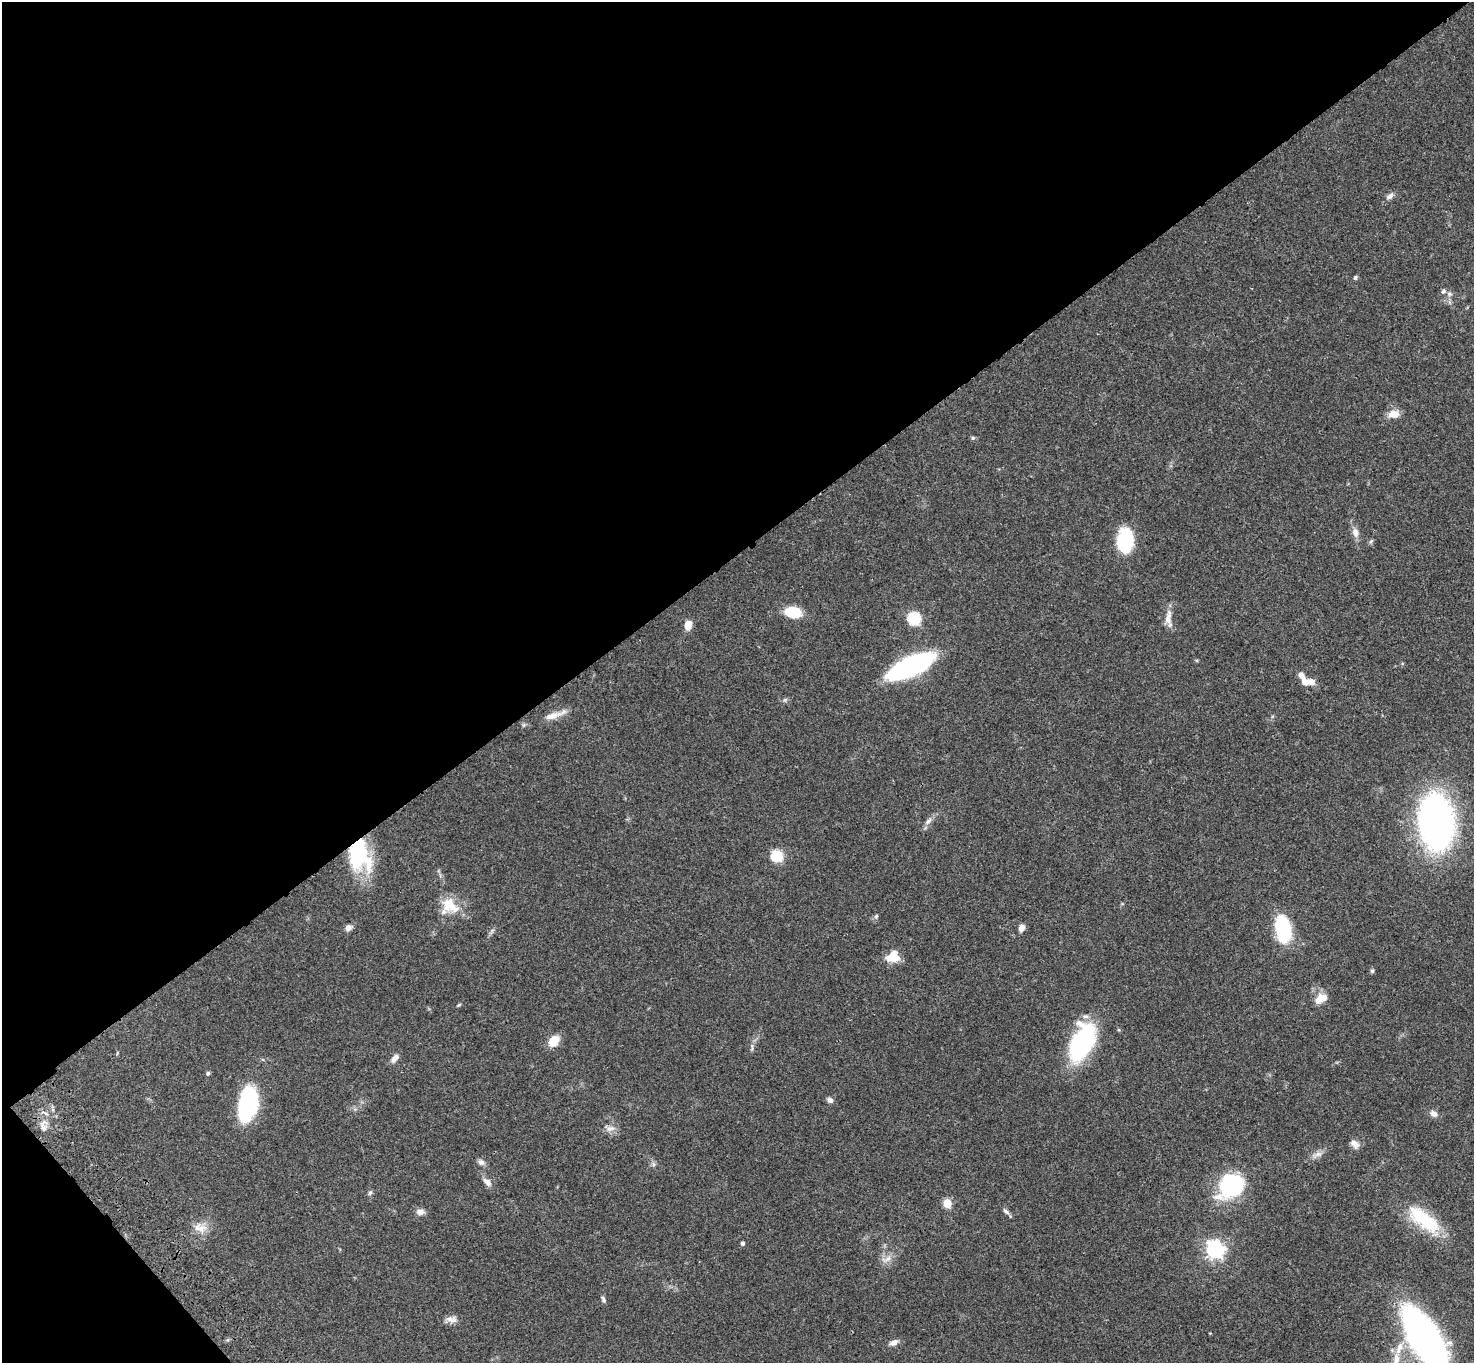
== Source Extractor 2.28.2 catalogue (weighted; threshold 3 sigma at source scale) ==
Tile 5 of 4 x 4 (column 1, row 2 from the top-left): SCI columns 105-1576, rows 3102-4462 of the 6093 x 6062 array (HDU 1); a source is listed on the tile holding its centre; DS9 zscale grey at full resolution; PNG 1476 x 1365 px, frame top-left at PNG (2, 2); no overlay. Shown black and unused: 42% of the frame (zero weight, under 3 of 4 exposures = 6% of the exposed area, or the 3 px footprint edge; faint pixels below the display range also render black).
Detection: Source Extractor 2.28.2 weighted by HDU 2 'WHT'; one run over the whole footprint, this tile lists its part. Background 0.0463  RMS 0.0052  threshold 0.0232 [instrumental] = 3 sigma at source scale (4.5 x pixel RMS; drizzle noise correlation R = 1.50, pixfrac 1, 0.05/0.05 arcsec/px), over >= 5 px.
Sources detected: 67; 2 inside a brighter object's white glare — not listed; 6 inside a brighter listed object's ellipse — not listed separately; the other 59 listed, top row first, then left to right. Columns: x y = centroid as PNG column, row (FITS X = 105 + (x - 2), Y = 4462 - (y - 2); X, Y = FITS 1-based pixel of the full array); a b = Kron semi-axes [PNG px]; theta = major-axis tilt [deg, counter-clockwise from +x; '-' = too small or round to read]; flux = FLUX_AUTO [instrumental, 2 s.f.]
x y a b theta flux
1390 196 11 7 33 2
1355 278 5 4 - 0.89
1449 294 7 7 - 1.4
1393 414 14 9 7 5
973 438 6 5 - 0.75
1355 532 12 8 -70 3.2
1125 540 24 16 87 28
1371 541 7 4 45 0.81
793 612 14 9 -9 18
1168 617 22 8 84 4.6
914 618 6 6 - 56
688 625 10 7 82 5.3
911 666 35 11 25 150
1305 682 14 9 -53 4.3
785 700 6 5 - 0.9
552 716 25 8 16 5.6
928 821 12 6 52 2.3
1436 822 40 24 -82 280
358 853 39 22 -89 40
777 855 7 6 - 42
449 904 25 17 64 11
876 916 7 5 68 0.89
348 927 9 7 31 2.2
1022 928 8 6 67 2.7
1283 929 27 14 -79 35
892 957 14 12 20 8.6
1372 971 6 5 - 0.85
1321 999 17 11 32 5.6
459 1005 7 3 34 0.56
554 1041 12 8 53 8.8
1082 1043 39 21 67 62
752 1047 12 4 -88 1.3
395 1058 12 7 52 2.6
208 1073 5 5 - 0.91
830 1100 7 6 - 2
246 1105 36 22 75 40
1434 1114 10 7 -43 2.3
43 1128 13 7 -67 2.7
610 1128 14 8 4 3
1355 1144 12 8 -45 2.9
1317 1154 16 7 20 2.9
481 1162 10 7 -27 1.9
653 1164 7 4 -72 0.99
487 1182 14 8 -40 2.8
1231 1186 21 16 35 62
370 1193 7 5 62 0.92
947 1203 5 5 - 18
1006 1211 10 5 -44 1.5
420 1212 11 7 3 2.5
1420 1216 52 21 -43 23
200 1228 20 13 -23 6.1
743 1243 4 3 - 1.2
1215 1249 7 7 - 200
886 1259 18 7 23 3.4
603 1300 9 5 -65 1.3
452 1319 15 9 -4 3.1
1425 1339 46 19 -60 280
893 1343 12 7 25 2.5
1399 1348 22 8 67 7.2
Overlapping masked pixels (flux is a lower limit): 2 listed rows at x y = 552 716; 358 853
Isophote crosses this tile's border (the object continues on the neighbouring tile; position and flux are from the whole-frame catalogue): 1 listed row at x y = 1425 1339